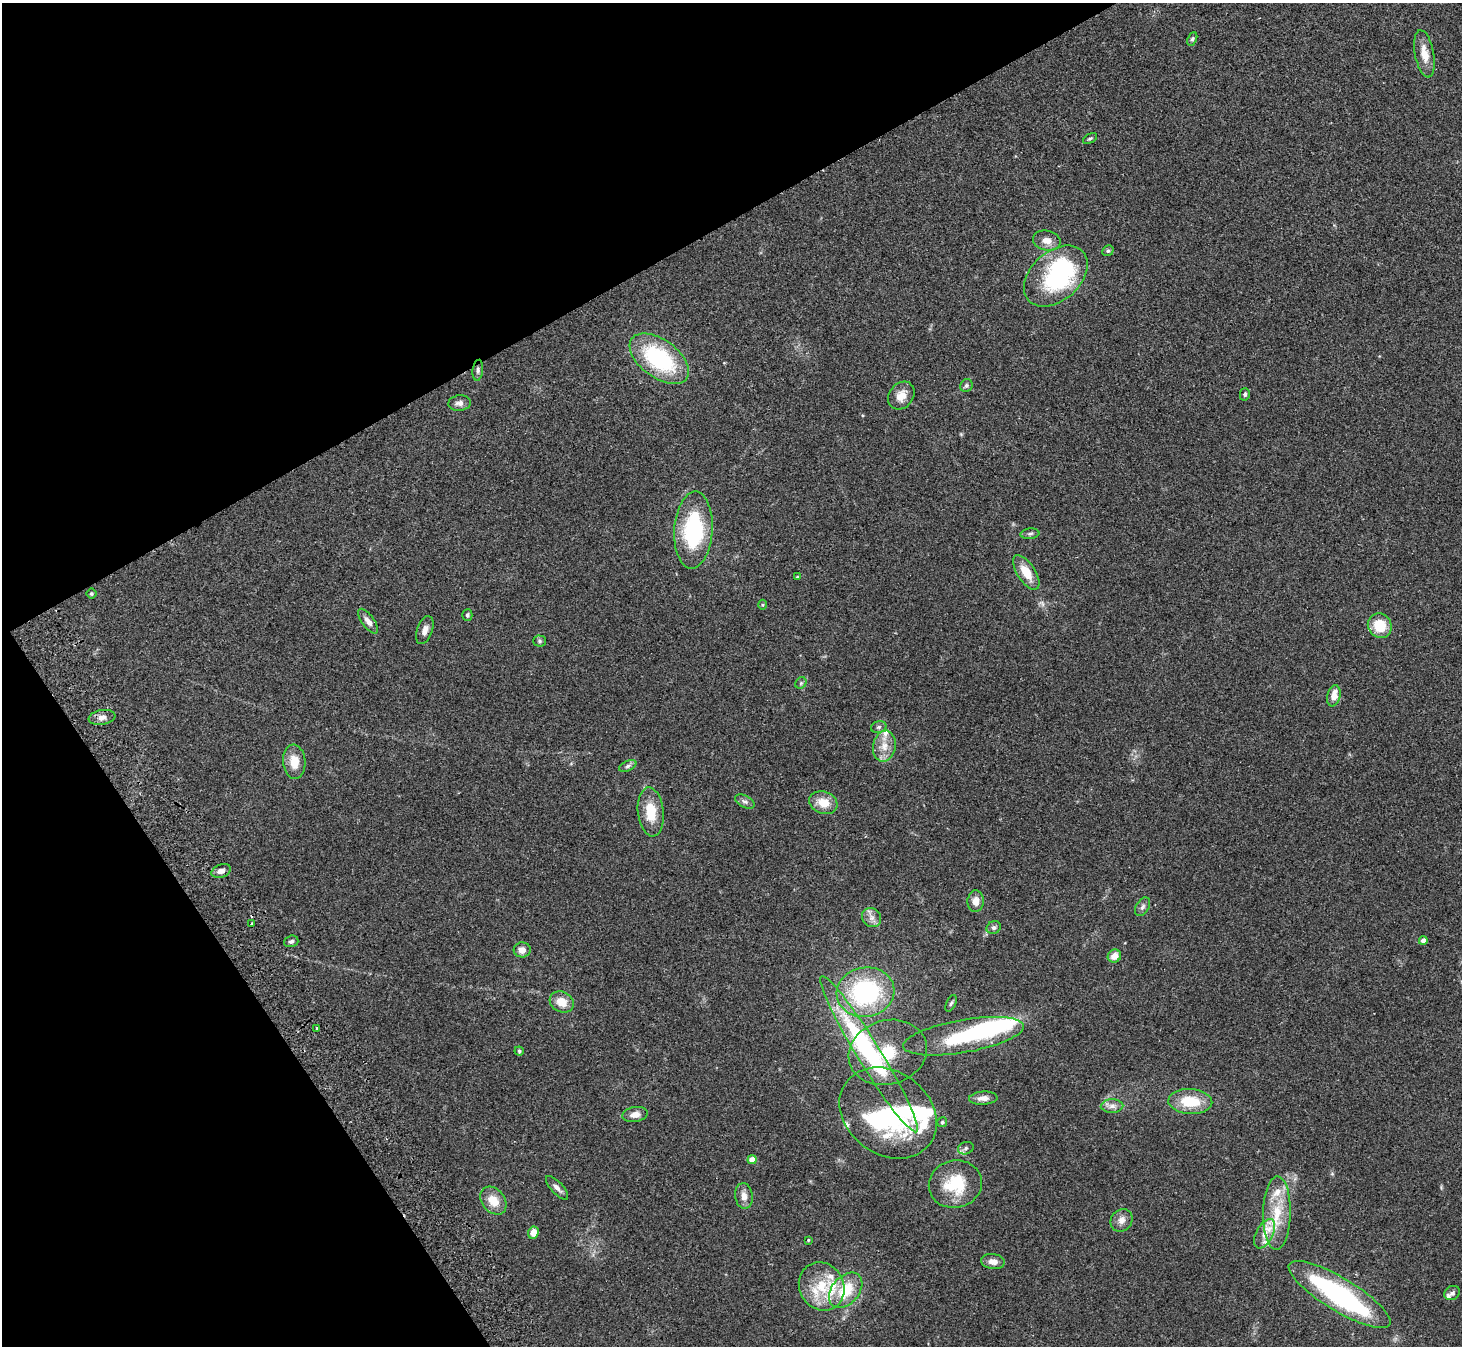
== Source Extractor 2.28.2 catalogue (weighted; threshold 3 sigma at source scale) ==
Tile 5 of 4 x 4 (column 1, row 2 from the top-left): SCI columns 52-1511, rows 2885-4228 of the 5943 x 5903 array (HDU 1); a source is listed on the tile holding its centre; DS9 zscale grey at full resolution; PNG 1464 x 1348 px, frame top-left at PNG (2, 3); each listed source drawn as its Kron ellipse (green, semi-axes under 4 px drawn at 4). Shown black and unused: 27% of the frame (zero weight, under 2 of 3 exposures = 3% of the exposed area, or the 3 px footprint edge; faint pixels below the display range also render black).
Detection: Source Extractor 2.28.2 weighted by HDU 2 'WHT'; one run over the whole footprint, this tile lists its part. Background 0.109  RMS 0.0092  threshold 0.0413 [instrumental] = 3 sigma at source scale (4.5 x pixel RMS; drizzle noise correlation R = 1.50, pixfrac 1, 0.05/0.05 arcsec/px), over >= 5 px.
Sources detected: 92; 10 inside a brighter object's white glare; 1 cosmic-ray / hot-pixel residue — neither listed nor drawn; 8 inside a brighter listed object's ellipse — not listed separately; the other 73 listed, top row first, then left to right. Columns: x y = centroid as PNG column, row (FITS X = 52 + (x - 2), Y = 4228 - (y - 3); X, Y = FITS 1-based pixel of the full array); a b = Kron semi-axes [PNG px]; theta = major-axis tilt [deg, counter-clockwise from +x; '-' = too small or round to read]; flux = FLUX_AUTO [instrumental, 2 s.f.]
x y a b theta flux
1192 39 7 4 65 1.8
1424 54 24 9 -79 12
1090 139 7 4 29 1.4
1047 241 14 10 -12 7.6
1108 251 6 5 - 1.4
1056 276 36 24 42 78
659 359 34 19 -36 92
478 370 10 5 83 2.5
966 386 6 6 - 2
1245 394 6 5 - 2
901 396 15 12 51 9.7
459 403 11 8 8 4.3
693 530 39 19 86 85
1030 534 9 5 5 2
1026 572 20 9 -57 16
797 577 4 3 - 0.84
91 594 5 5 - 1.4
763 605 5 3 - 0.95
467 615 6 5 - 1.6
368 621 15 6 -53 5.2
1380 626 13 11 -57 20
425 630 14 7 70 5.6
540 641 6 5 - 1.6
801 683 6 5 - 1.7
1334 696 11 6 77 9.2
102 717 13 7 9 5.1
879 727 8 6 17 2.1
884 746 15 11 79 11
294 762 17 11 -85 14
628 766 9 5 25 2.3
745 802 10 6 -27 2.9
823 803 14 11 -19 14
651 812 25 13 -84 22
221 871 10 6 21 3.9
976 901 11 8 85 6.3
1143 907 10 6 58 2.8
871 918 10 9 - 5.3
251 923 3 2 - 1.6
994 928 7 6 - 2.6
1423 940 4 4 - 5.4
291 941 7 5 17 2
522 950 8 7 - 6.6
1114 956 7 6 - 8.7
865 992 29 24 10 120
562 1002 12 10 -28 13
951 1003 9 4 64 1.9
317 1028 3 3 - 2.5
964 1036 61 16 10 66
519 1051 4 4 - 1.2
888 1052 40 32 17 55
869 1054 91 11 -58 130
983 1098 14 6 3 5.4
1190 1102 22 12 -3 27
1112 1106 11 7 0 4.6
888 1113 52 41 -36 120
635 1114 13 7 9 7
942 1122 5 5 - 1.3
966 1148 8 6 18 2.7
752 1160 4 4 - 8.6
955 1184 27 23 14 39
557 1188 15 6 -47 4.4
744 1196 13 8 -84 6.2
493 1201 15 11 -51 14
1277 1213 37 14 89 32
1122 1220 12 10 49 6.1
533 1233 6 5 - 8
1265 1234 16 8 62 10
808 1240 3 3 - 0.77
993 1261 12 7 -8 6.4
822 1286 25 22 -59 32
846 1290 20 13 50 28
1452 1293 8 6 33 2.6
1340 1294 58 16 -31 170
Isophote crosses this tile's border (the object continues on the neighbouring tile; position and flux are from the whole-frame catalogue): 1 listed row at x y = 1340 1294